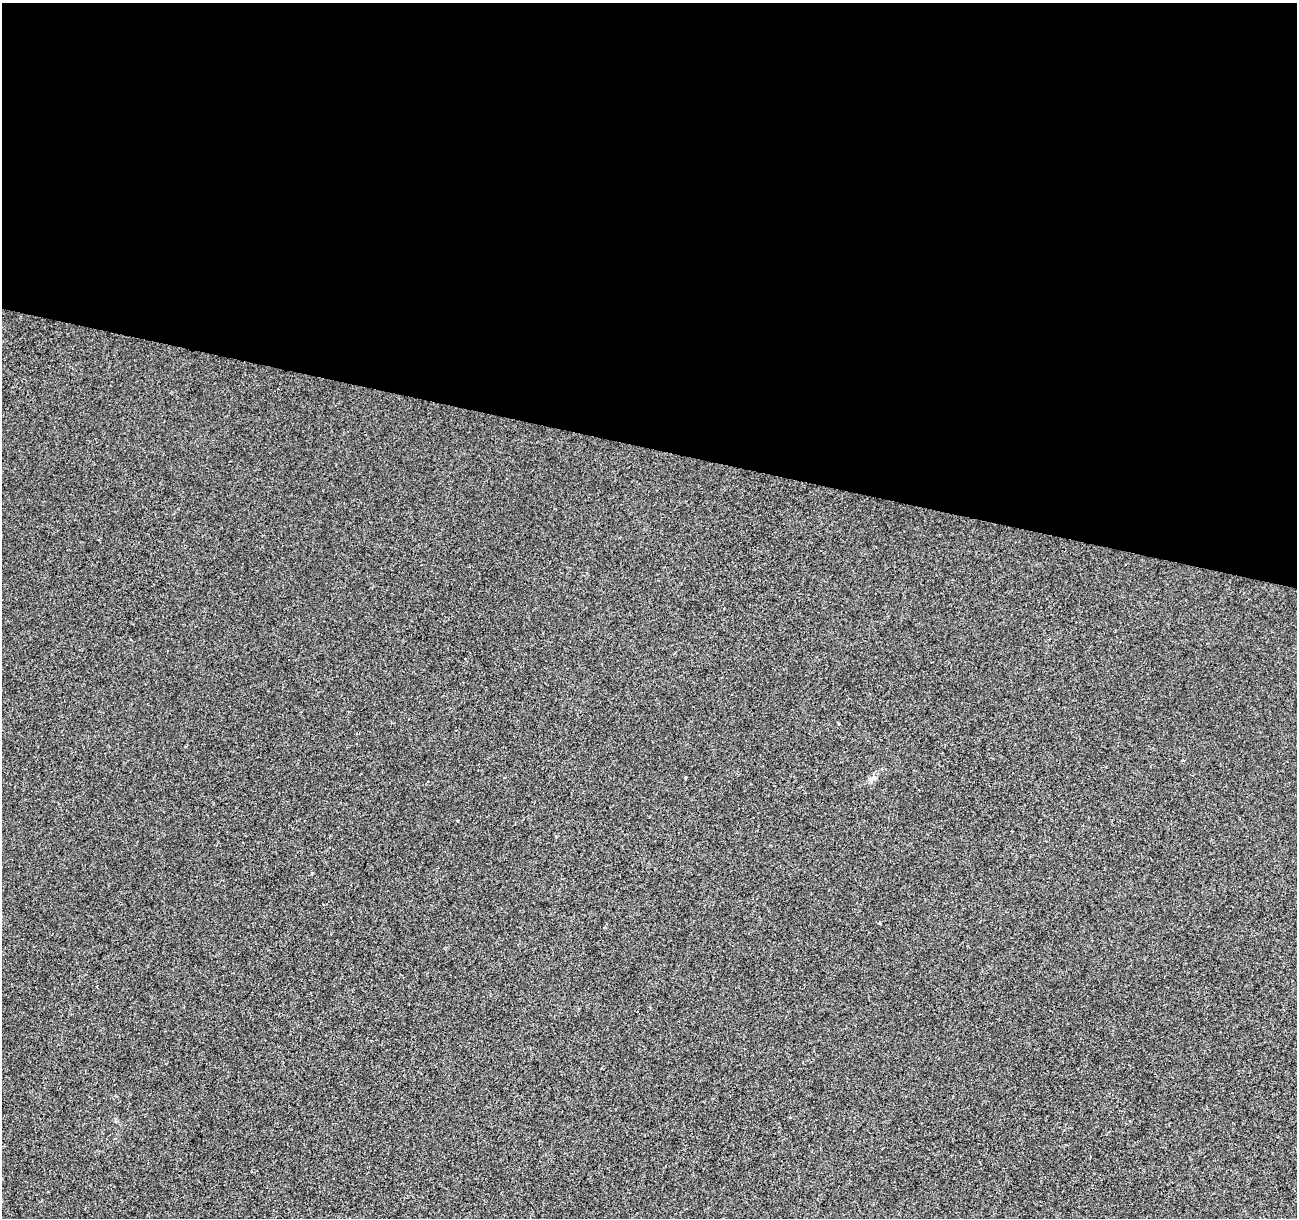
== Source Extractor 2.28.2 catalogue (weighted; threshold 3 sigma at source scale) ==
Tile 3 of 4 x 4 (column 3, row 1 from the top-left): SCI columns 2589-3883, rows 3866-5081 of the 5184 x 5363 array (HDU 1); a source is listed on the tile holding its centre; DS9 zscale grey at full resolution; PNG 1299 x 1220 px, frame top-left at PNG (2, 3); no overlay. Shown black and unused: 37% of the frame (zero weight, under 2 of 3 exposures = <1% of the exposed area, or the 3 px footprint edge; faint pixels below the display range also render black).
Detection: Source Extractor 2.28.2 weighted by HDU 2 'WHT'; one run over the whole footprint, this tile lists its part. Background -2.43e-04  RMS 0.0042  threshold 0.0191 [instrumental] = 3 sigma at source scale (4.5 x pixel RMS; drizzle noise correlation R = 1.50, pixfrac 1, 0.0396/0.0396 arcsec/px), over >= 5 px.
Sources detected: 3; all 3 listed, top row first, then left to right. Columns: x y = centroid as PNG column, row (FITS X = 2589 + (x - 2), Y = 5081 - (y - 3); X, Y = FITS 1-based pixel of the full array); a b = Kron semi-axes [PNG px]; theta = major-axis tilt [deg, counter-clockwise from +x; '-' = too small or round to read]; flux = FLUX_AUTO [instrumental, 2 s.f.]
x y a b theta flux
685 777 3 3 - 0.59
872 779 14 4 39 1.4
312 873 5 3 - 0.34